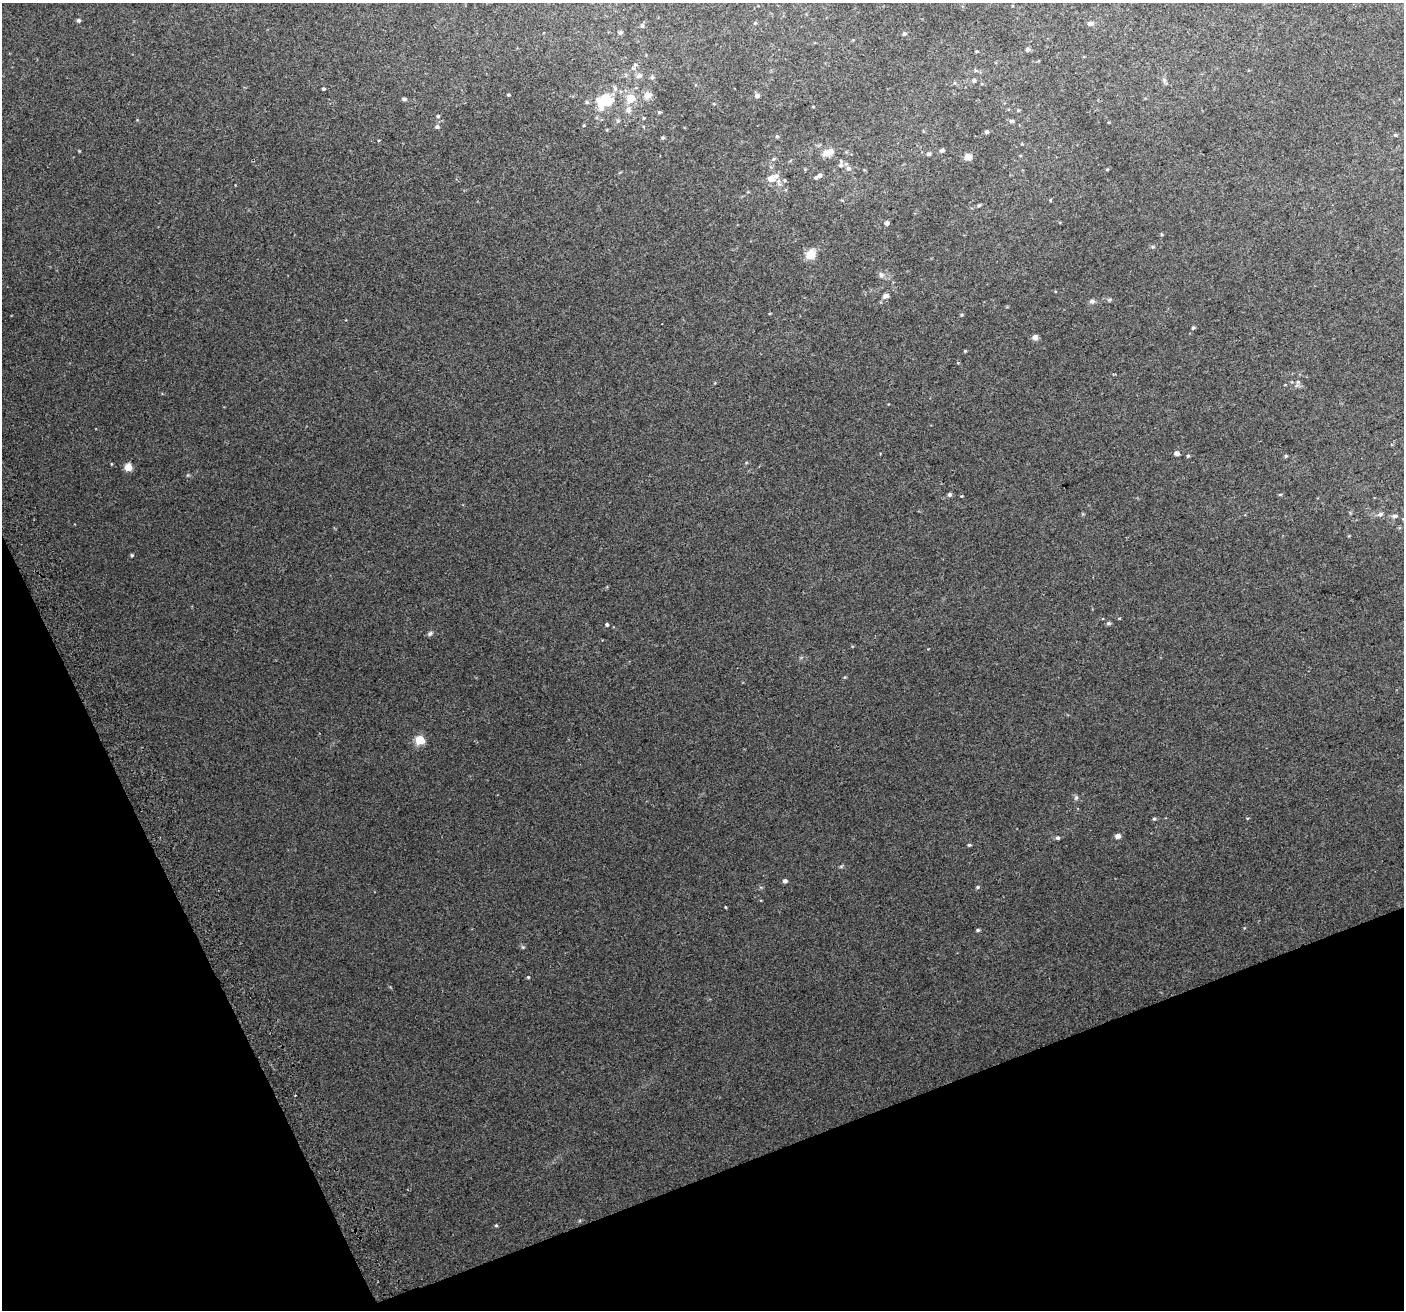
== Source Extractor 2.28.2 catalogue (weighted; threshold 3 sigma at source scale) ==
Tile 14 of 4 x 4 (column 2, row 4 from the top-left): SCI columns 1445-2846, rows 159-1466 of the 5688 x 5494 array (HDU 1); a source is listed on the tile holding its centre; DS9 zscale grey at full resolution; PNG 1406 x 1312 px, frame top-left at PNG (2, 3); no overlay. Shown black and unused: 19% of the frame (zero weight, under 2 of 3 exposures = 2% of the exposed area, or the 3 px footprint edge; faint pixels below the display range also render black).
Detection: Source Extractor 2.28.2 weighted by HDU 2 'WHT'; one run over the whole footprint, this tile lists its part. Background 0.0744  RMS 0.014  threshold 0.063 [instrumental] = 3 sigma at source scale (4.5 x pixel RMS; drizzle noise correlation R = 1.50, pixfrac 1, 0.0396/0.0396 arcsec/px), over >= 5 px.
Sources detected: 93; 1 inside a brighter object's white glare — not listed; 3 inside a brighter listed object's ellipse — not listed separately; the other 89 listed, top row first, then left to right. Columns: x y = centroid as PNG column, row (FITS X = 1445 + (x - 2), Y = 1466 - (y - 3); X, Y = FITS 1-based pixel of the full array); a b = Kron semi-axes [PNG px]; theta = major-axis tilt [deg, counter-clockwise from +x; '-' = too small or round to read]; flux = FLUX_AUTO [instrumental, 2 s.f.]
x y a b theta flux
79 20 5 4 - 2.9
755 23 6 4 44 1.4
1090 23 8 6 -5 3.9
642 26 6 4 87 2.3
620 33 5 5 - 2.3
904 34 5 5 - 2.3
1027 49 5 5 - 3.1
977 51 4 3 - 1.2
635 65 6 5 - 2.5
639 76 7 6 - 4.9
1164 80 7 4 -46 2.7
974 81 5 5 - 2.8
615 88 9 5 -80 3.7
324 89 3 3 - 2.1
508 95 4 3 - 1.4
648 95 9 7 24 9.1
757 96 5 5 - 5
630 98 5 5 - 32
404 99 5 4 - 2.8
587 102 6 4 -20 2.1
608 103 14 7 36 19
813 107 4 3 - 0.94
628 110 8 8 - 5.4
1018 110 4 4 - 1.4
659 112 5 4 - 1.7
438 116 4 4 - 1.6
618 121 6 5 - 2.3
1012 121 5 4 - 3
584 125 5 3 - 1.2
437 127 5 5 - 2.8
986 132 4 4 - 3.3
1395 135 4 4 - 1.6
777 136 5 4 - 2
662 138 4 4 - 2
942 150 5 4 - 3
828 152 16 8 16 11
929 154 5 5 - 2.3
968 157 8 7 - 7.6
773 159 6 4 70 1.6
841 164 13 6 82 5
848 169 7 7 - 4.7
1107 169 4 3 - 1.2
820 175 8 5 23 4.8
771 179 10 8 -4 11
785 180 5 3 - 1.3
1050 200 5 3 - 1.1
979 205 4 4 - 1.7
887 223 5 5 - 3.6
1153 247 6 4 -1 2
810 254 11 9 42 17
881 275 8 7 - 4.2
885 296 6 5 - 5.7
1110 300 5 5 - 2
1092 301 7 6 - 3.8
962 315 4 4 - 1.4
1193 328 4 4 - 1.8
1035 337 7 6 - 5.5
965 351 4 4 - 1.3
958 362 5 3 - 1.2
1298 382 6 5 - 3.1
1177 453 5 4 - 5.2
1188 456 5 4 - 1.7
1286 456 5 4 - 1.7
111 464 4 3 - 1
128 467 7 7 - 13
950 494 6 5 - 2.5
1280 494 6 3 1 1.3
961 496 4 3 - 1.1
1380 514 7 5 15 4
1395 516 8 5 2 3.2
132 555 4 4 - 1.7
1108 623 6 5 - 2.3
607 624 4 4 - 2.3
430 633 8 5 38 2.8
845 677 5 3 - 1.3
420 740 5 5 - 62
1076 798 7 5 69 2.5
1154 819 5 4 - 1.6
1117 836 5 4 - 6.8
1058 838 5 5 - 2.4
969 845 5 4 - 1.7
841 866 6 4 20 1.7
785 881 5 5 - 3.5
978 887 5 4 - 1.7
726 907 4 3 - 1.1
978 930 5 4 - 1.9
523 947 5 5 - 1.9
528 977 4 3 - 1.2
496 1225 4 4 - 1.5